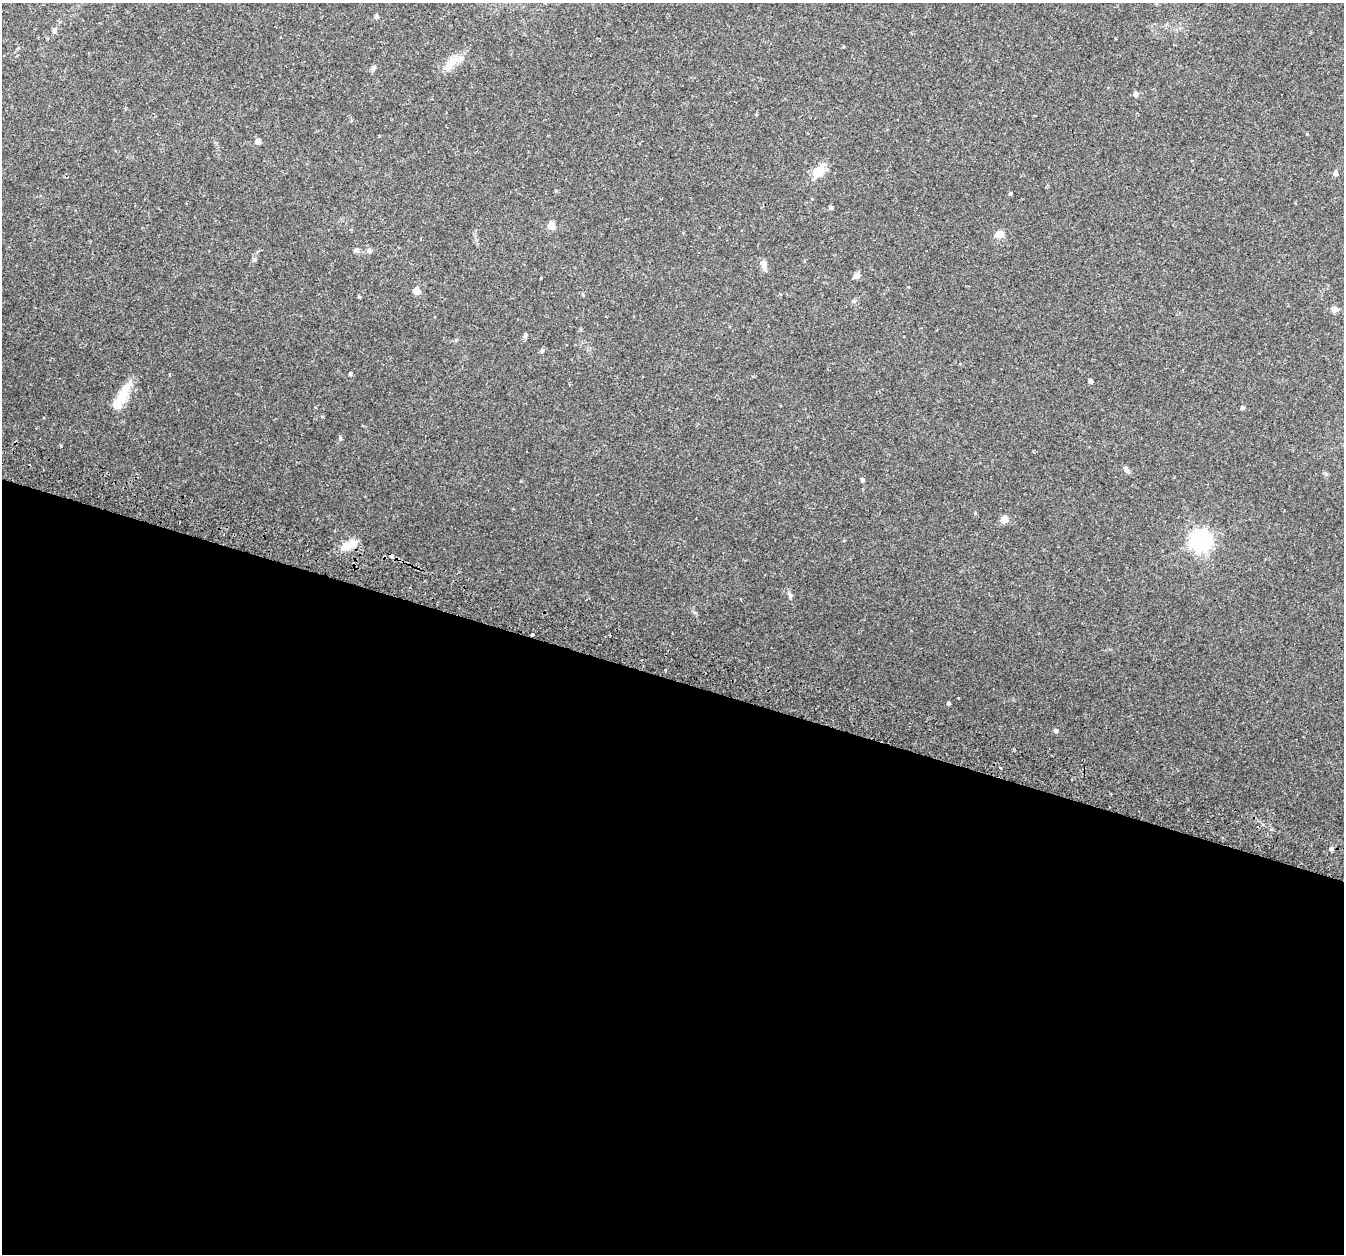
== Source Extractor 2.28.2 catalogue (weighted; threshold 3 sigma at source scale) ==
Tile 14 of 4 x 4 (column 2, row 4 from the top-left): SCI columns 1411-2752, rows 294-1545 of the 5514 x 5654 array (HDU 1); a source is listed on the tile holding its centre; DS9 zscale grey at full resolution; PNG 1346 x 1256 px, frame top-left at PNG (2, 3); no overlay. Shown black and unused: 46% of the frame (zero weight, under 2 of 3 exposures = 5% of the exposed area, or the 3 px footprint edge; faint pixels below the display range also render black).
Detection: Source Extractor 2.28.2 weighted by HDU 2 'WHT'; one run over the whole footprint, this tile lists its part. Background 0.0481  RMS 0.0041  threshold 0.0184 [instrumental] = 3 sigma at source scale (4.5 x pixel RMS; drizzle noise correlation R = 1.50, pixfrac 1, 0.0396/0.0396 arcsec/px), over >= 5 px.
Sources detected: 43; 1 inside a brighter object's white glare — not listed; the other 42 listed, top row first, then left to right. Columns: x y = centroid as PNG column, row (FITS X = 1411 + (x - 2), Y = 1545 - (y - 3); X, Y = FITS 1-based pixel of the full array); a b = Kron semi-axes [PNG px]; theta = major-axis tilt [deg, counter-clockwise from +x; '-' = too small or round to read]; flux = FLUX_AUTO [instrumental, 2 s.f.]
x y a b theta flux
376 16 5 4 - 1.1
54 31 7 6 - 0.78
844 47 4 3 - 0.4
453 61 24 10 37 5.7
373 68 6 5 - 0.76
1136 94 5 5 - 1.7
258 141 5 5 - 2.6
819 171 19 12 52 5.4
1335 173 5 4 - 1.7
1010 193 4 4 - 0.5
831 207 4 4 - 0.81
551 226 5 5 - 8.4
999 234 10 8 15 3.4
357 250 7 5 0 0.88
369 251 7 5 -75 0.94
254 259 6 4 0 0.56
764 265 13 6 -81 1.6
856 276 8 7 - 1.2
541 278 3 2 - 0.36
417 291 7 6 - 3
359 296 4 3 - 0.46
1335 309 8 7 - 1.7
525 335 6 5 - 0.72
542 350 6 4 19 0.56
350 374 4 3 - 0.6
1090 381 4 4 - 1.5
121 398 35 12 63 8.7
1242 408 4 4 - 0.99
322 416 5 3 - 0.32
1126 469 8 5 -61 1.3
862 480 4 4 - 1
1004 519 5 5 - 6.7
1201 541 7 7 - 230
346 546 15 11 38 4.7
392 556 4 3 - 2.6
790 595 9 5 -60 1
532 635 4 3 - 0.49
665 670 3 2 - 1
958 698 3 2 - 0.3
949 703 3 3 - 0.73
1056 731 4 4 - 1.2
1331 849 4 4 - 1
Overlapping masked pixels (flux is a lower limit): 2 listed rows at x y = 392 556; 532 635
Unlisted compact peaks at least as high as the median listed source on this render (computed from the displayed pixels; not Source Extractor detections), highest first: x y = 340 438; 61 446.